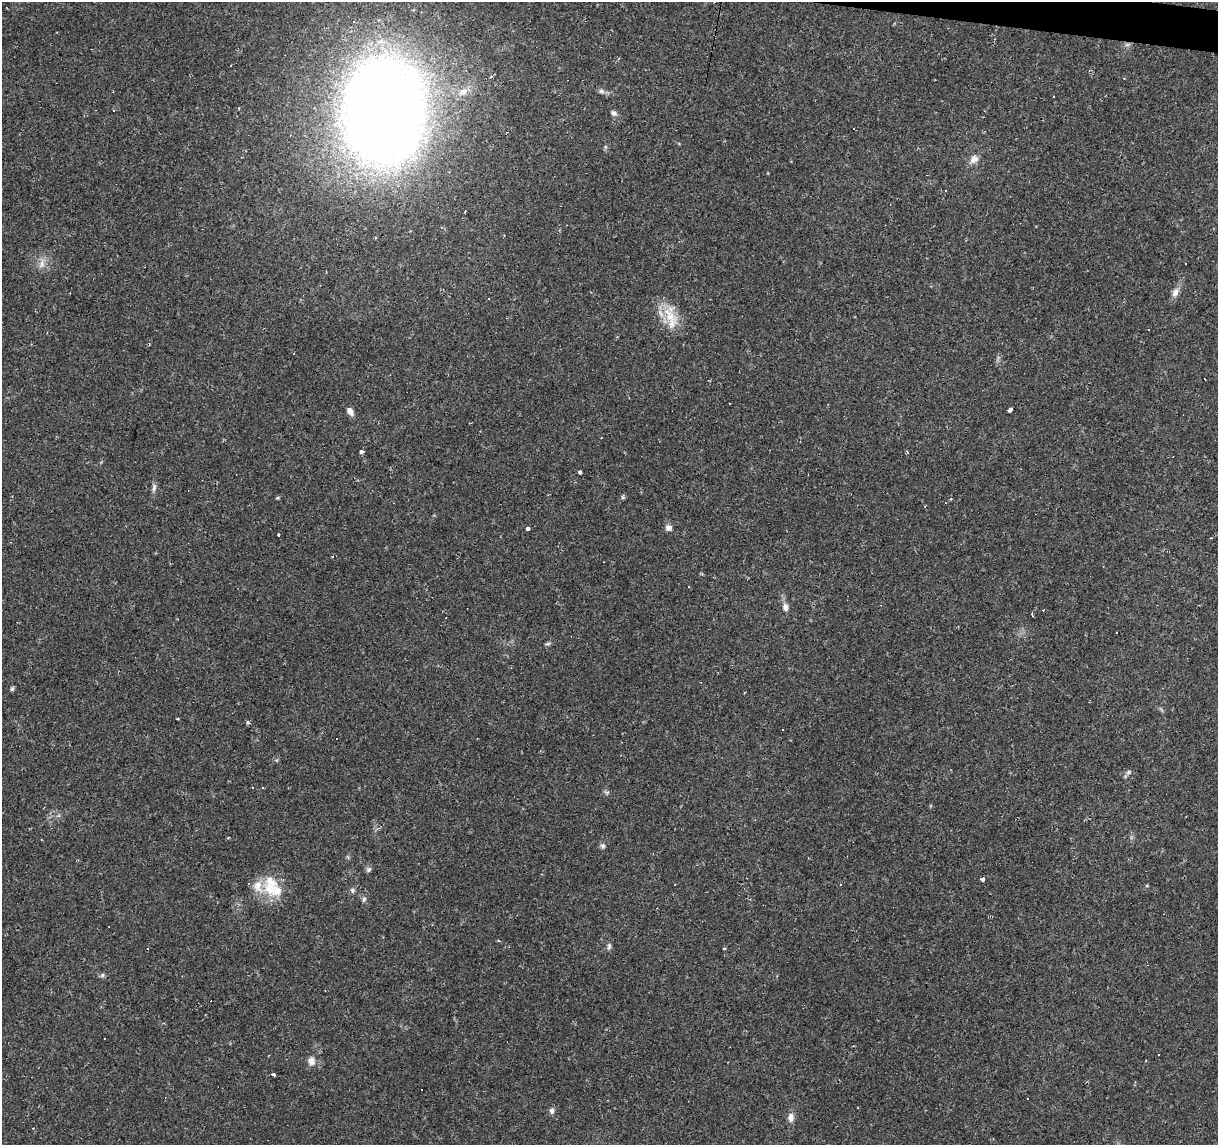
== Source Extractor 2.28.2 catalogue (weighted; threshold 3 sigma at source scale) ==
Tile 10 of 4 x 4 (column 2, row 3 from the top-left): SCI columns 1221-2436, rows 1426-2568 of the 4869 x 5077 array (HDU 1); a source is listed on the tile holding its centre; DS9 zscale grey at full resolution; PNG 1220 x 1147 px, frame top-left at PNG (2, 2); no overlay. Shown black and unused: <1% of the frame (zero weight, under 2 of 3 exposures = <1% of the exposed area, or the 3 px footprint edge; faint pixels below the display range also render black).
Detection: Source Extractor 2.28.2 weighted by HDU 2 'WHT'; one run over the whole footprint, this tile lists its part. Background 0.0556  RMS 0.0046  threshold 0.0207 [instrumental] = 3 sigma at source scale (4.5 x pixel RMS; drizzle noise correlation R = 1.50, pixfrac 1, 0.0396/0.0396 arcsec/px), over >= 5 px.
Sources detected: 89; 1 too faint to see at this stretch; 31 cosmic-ray / hot-pixel residue — not listed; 3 inside a brighter listed object's ellipse — not listed separately; the other 54 listed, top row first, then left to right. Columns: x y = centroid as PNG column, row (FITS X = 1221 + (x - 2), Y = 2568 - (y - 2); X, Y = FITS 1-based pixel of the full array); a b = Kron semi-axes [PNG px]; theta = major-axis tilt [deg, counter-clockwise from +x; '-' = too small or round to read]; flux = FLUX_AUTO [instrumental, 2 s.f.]
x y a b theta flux
354 21 4 3 - 0.51
601 91 9 5 -10 1.3
463 92 14 10 27 4.3
1054 96 3 3 - 1.5
239 108 3 3 - 0.9
114 110 3 2 - 0.51
384 111 66 52 84 1100
614 113 8 6 -30 1.5
725 141 3 2 - 0.51
974 159 11 9 49 3.1
946 191 2 2 - 0.34
42 264 13 8 77 3
1186 264 3 3 - 0.95
1175 292 13 8 63 2.6
669 315 32 15 -50 12
1149 329 3 2 - 0.46
730 404 3 2 - 0.61
1010 410 4 4 - 2.3
350 412 9 6 -65 2.3
361 452 4 3 - 2.2
580 472 4 3 - 0.98
154 488 11 5 80 1.5
622 497 6 4 -71 0.58
277 498 5 3 - 0.48
669 528 8 8 - 2
528 529 3 3 - 17
278 535 3 3 - 0.74
604 562 3 2 - 0.29
785 607 10 7 -81 2.4
1032 613 3 3 - 1.2
548 644 8 4 9 0.78
12 689 5 5 - 0.93
178 718 3 3 - 0.74
248 722 5 4 - 0.78
1129 772 7 5 38 0.98
263 788 3 3 - 0.48
607 792 7 4 1 0.82
603 846 7 6 - 1.1
369 870 8 6 47 1.1
983 879 3 3 - 13
840 884 3 3 - 0.64
270 889 25 19 -45 13
352 890 7 6 - 1
364 899 7 5 74 0.96
609 947 10 5 82 1.2
724 948 3 3 - 0.62
102 975 6 5 - 0.9
1159 1054 3 2 - 0.51
311 1061 10 8 -81 3
273 1074 4 3 - 3.2
421 1089 3 3 - 1
552 1111 8 5 86 1.4
791 1117 10 7 87 2.9
33 1128 2 2 - 0.28